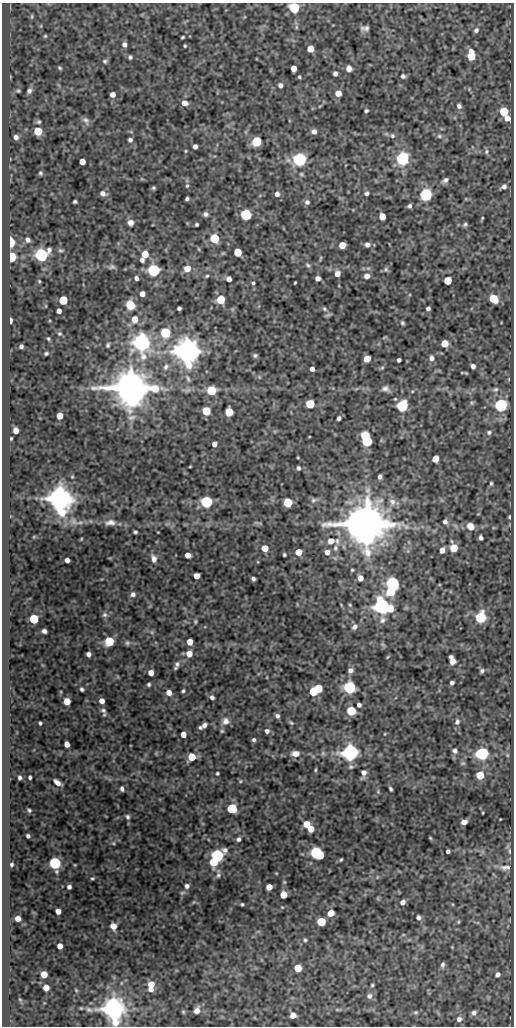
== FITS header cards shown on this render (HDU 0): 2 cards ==
NAXIS1  =                  512
NAXIS2  =                 1024

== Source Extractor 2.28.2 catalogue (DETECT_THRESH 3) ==
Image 512 x 1024 px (HDU 0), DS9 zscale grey, 1 PNG px = 1 image px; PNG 516 x 1028 px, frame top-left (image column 1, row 1024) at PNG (2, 3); no overlay
Background 49.2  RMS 0.55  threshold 1.66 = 3 sigma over >= 5 px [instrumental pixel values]
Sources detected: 308; all 308 listed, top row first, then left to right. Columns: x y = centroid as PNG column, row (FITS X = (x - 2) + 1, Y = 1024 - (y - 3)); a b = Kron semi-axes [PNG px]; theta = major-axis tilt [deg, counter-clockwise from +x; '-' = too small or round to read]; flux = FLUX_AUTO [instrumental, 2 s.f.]
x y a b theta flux
294 8 6 6 - 3700
32 16 7 3 90 44
296 27 6 4 90 60
365 28 8 4 7 120
476 30 6 5 - 95
45 36 4 4 - 45
183 37 4 2 - 44
124 44 5 4 - 130
185 46 3 3 - 44
310 49 5 5 - 480
471 56 8 5 -89 950
130 57 4 3 - 62
105 61 5 5 - 67
60 68 5 4 - 50
293 68 5 5 - 270
349 69 5 5 - 260
335 74 4 4 - 130
403 76 5 5 - 76
299 77 3 3 - 45
280 85 5 5 - 120
18 91 4 3 - 46
29 91 6 6 - 120
338 93 5 5 - 320
113 94 5 5 - 210
184 103 6 5 - 240
459 106 6 5 - 120
366 111 4 3 - 59
504 112 5 5 - 1500
507 118 6 6 - 270
86 120 11 7 -52 130
39 122 5 5 - 63
38 131 5 5 - 1100
314 131 5 5 - 160
392 136 7 6 - 85
439 136 8 6 -16 95
16 137 5 5 - 140
130 140 5 4 - 93
256 142 5 5 - 2900
195 146 4 4 - 150
186 151 4 4 - 35
486 151 7 6 - 92
402 158 6 6 - 10000
299 159 6 6 - 13000
82 162 5 5 - 290
40 173 5 4 - 66
301 174 5 5 - 51
445 180 8 5 40 130
187 186 5 5 - 60
504 187 7 6 - 130
153 188 4 4 - 59
103 193 8 6 -28 180
366 193 5 5 - 85
277 194 5 5 - 160
426 195 6 6 - 8000
187 199 4 3 - 72
75 201 3 3 - 64
307 202 6 6 - 97
410 206 5 5 - 85
206 214 5 5 - 100
246 215 6 5 - 5000
382 216 5 5 - 520
482 218 4 3 - 33
130 223 6 6 - 220
196 224 3 3 - 53
465 224 6 5 - 78
214 239 6 5 - 1800
28 240 6 5 - 120
11 242 6 4 -89 2700
342 245 5 5 - 580
367 245 6 6 - 150
199 249 6 3 -70 36
60 250 7 4 -5 64
238 252 5 5 - 1100
145 254 6 5 - 590
41 255 6 6 - 9900
11 257 6 5 - 2600
320 258 7 3 77 39
142 260 4 4 - 110
308 265 7 5 -40 71
112 267 9 6 2 96
187 269 6 6 - 370
386 269 7 6 - 83
154 270 6 6 - 7100
337 274 6 6 - 240
207 276 4 3 - 46
367 276 7 6 - 160
136 278 4 4 - 110
318 278 5 4 - 160
229 279 5 4 - 200
448 280 5 5 - 1000
39 281 4 4 - 39
253 283 4 4 - 56
295 283 3 2 - 36
142 294 5 4 - 210
493 299 6 5 - 1400
63 300 5 5 - 1700
221 300 5 5 - 1300
130 305 7 6 - 1000
179 308 4 3 - 74
428 308 4 3 - 83
324 309 7 5 -51 71
59 311 4 4 - 150
135 319 7 6 - 380
10 320 5 3 - 170
402 323 5 4 - 66
166 333 6 5 - 3200
59 334 6 6 - 64
384 337 8 2 21 41
48 339 5 3 - 46
142 342 7 6 - 29000
445 343 5 5 - 670
108 345 5 3 - 65
21 346 4 4 - 91
187 351 7 7 - 71000
46 353 4 3 - 60
255 355 5 4 - 70
431 358 7 6 - 160
367 359 6 5 - 310
399 360 4 4 - 120
473 366 5 4 - 130
166 367 9 7 57 140
382 368 5 5 - 54
312 369 4 4 - 140
466 373 5 3 - 36
259 377 6 3 -71 40
188 379 12 5 -65 150
130 388 10 9 - 170000
385 389 11 8 -16 170
495 389 9 6 31 120
211 390 6 5 - 1800
472 403 7 5 0 65
310 404 5 5 - 1500
501 405 6 6 - 9900
402 406 6 6 - 5600
206 411 5 5 - 1400
229 412 6 5 - 1100
60 416 5 5 - 350
339 418 4 4 - 97
16 430 5 4 - 250
489 432 7 6 - 96
365 436 6 5 - 1800
11 438 3 2 - 39
367 441 7 5 21 1400
214 444 5 4 - 190
435 459 5 5 - 570
190 467 3 2 - 30
298 468 4 4 - 74
380 477 5 4 - 110
491 483 6 4 -90 61
60 498 7 7 - 81000
314 500 9 6 17 110
206 502 6 6 - 6100
392 502 10 9 - 210
288 503 5 5 - 1800
478 514 5 3 - 29
509 517 6 4 -80 60
445 521 6 5 - 120
110 522 15 7 3 230
367 524 11 10 - 240000
470 526 7 6 - 370
135 532 4 3 - 64
34 537 4 4 - 36
481 538 5 4 - 120
331 541 7 7 - 360
265 548 5 5 - 490
335 548 9 7 88 150
454 548 6 5 - 910
442 550 6 5 - 220
299 552 5 5 - 580
327 552 6 6 - 180
188 555 5 4 - 320
284 555 3 3 - 53
154 559 10 6 -80 190
67 560 4 4 - 140
352 570 3 3 - 40
197 576 5 5 - 310
360 578 5 5 - 290
253 579 4 4 - 89
392 584 6 6 - 9700
391 592 6 5 - 1600
133 594 6 6 - 130
350 605 5 4 - 44
382 606 8 6 -23 22000
105 615 7 6 - 92
481 617 6 6 - 4100
34 619 5 5 - 2500
382 620 10 9 - 180
195 621 5 4 - 51
355 627 7 6 - 150
44 631 4 4 - 120
152 632 6 4 73 53
109 641 6 5 - 2000
190 642 5 5 - 390
127 643 7 6 - 77
383 645 8 4 -48 54
88 654 5 4 - 130
189 654 6 5 - 420
452 660 8 5 -71 380
177 664 7 6 - 99
175 668 5 3 - 44
350 670 6 5 - 140
482 671 5 4 - 81
151 673 5 5 - 250
452 683 4 4 - 88
149 684 4 4 - 64
318 688 5 5 - 1100
349 688 6 6 - 7000
82 689 4 3 - 68
183 691 4 3 - 59
313 692 5 5 - 1400
169 693 5 5 - 270
212 697 6 5 - 110
67 701 5 5 - 520
102 701 5 4 - 230
359 705 4 4 - 110
103 710 9 6 -46 100
351 711 5 5 - 2100
277 716 5 4 - 110
225 721 10 10 - 230
457 722 8 6 60 120
40 723 3 3 - 59
291 723 7 4 -38 56
204 725 5 4 - 130
200 727 5 4 - 64
222 731 5 5 - 50
267 731 6 5 - 120
183 734 5 4 - 250
385 734 5 3 - 30
254 740 5 4 - 80
67 744 5 4 - 270
455 751 6 6 - 110
323 753 7 6 - 72
350 753 6 6 - 24000
482 753 6 6 - 11000
295 754 8 6 7 320
507 755 6 4 -71 46
192 757 6 5 - 900
351 767 8 6 -4 88
316 770 6 3 81 48
217 773 3 3 - 50
364 773 9 5 79 200
480 775 5 5 - 1000
20 777 5 4 - 84
30 777 4 3 - 68
240 781 5 4 - 40
57 783 7 4 -37 210
122 789 5 4 - 88
391 789 4 3 - 66
378 792 6 4 -79 51
232 809 5 5 - 3000
29 810 5 4 - 61
483 813 4 2 - 26
128 817 6 5 - 82
464 822 5 4 - 220
307 824 5 5 - 550
311 829 5 5 - 450
28 836 4 4 - 79
430 838 4 3 - 38
238 839 4 4 - 91
113 843 5 4 - 42
448 851 4 4 - 84
510 851 8 3 -85 73
317 853 8 6 -33 7200
217 855 6 6 - 8600
341 859 4 2 - 44
213 862 6 5 - 1300
55 863 6 5 - 7200
12 864 4 4 - 64
505 867 15 6 0 180
218 874 12 5 85 98
92 878 4 3 - 43
187 886 6 6 - 120
69 887 4 4 - 100
269 887 5 5 - 400
182 893 7 5 7 66
283 895 5 5 - 640
403 902 5 5 - 170
242 904 3 3 - 48
282 907 4 2 - 27
58 911 5 4 - 220
331 913 5 5 - 540
418 917 6 5 - 94
18 919 5 5 - 240
321 922 5 5 - 1700
458 922 5 3 - 37
113 926 6 5 - 270
305 940 4 4 - 55
60 946 5 4 - 300
443 965 6 4 77 94
298 968 5 5 - 840
44 974 5 5 - 530
498 974 5 5 - 120
151 984 7 6 - 470
372 985 4 3 - 48
46 988 5 5 - 300
151 989 5 4 - 160
76 990 5 4 - 33
369 996 8 7 - 140
20 999 5 3 - 32
81 1008 3 3 - 33
113 1009 7 6 - 60000
197 1010 6 5 - 220
337 1010 6 4 0 50
183 1012 5 4 - 40
416 1012 7 4 6 60
474 1013 6 6 - 120
293 1015 5 5 - 370
459 1019 7 6 - 140
At the frame edge (FLAGS 8, measured only in part): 2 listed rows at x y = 294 8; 113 1009

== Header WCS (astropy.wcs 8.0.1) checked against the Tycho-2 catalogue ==
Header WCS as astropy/WCSLIB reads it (CRVAL/CRPIX/CD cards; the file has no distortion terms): RA---SIN/DEC--SIN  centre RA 05:34:50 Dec -04:23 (83.71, -4.39 deg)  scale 1 arcsec/px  FOV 8.5' x 17.1'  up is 0 deg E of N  parity normal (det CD < 0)
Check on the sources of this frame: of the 60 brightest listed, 6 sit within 1.5 arcsec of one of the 13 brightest Tycho-2 stars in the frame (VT <= 10.85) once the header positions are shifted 0.20 arcsec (0.19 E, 0.07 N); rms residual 0.43 arcsec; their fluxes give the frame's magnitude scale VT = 21.44 - 2.5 log10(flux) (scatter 0.30 mag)
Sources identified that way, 5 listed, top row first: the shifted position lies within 1.5 arcsec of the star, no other Tycho-2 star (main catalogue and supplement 1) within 3.0 arcsec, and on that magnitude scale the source's flux lands within +1.5 / -3 mag of the star's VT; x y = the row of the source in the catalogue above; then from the Tycho-2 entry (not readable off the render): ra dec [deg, ICRS J2000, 3 dp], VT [Tycho-2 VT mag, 2 dp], TYC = Tycho-2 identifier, HIP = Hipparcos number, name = IAU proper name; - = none
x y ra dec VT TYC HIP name
187 351 83.730 -4.344 9.77 4774-355-1 - -
130 388 83.746 -4.354 7.53 4774-917-1 - -
60 498 83.766 -4.385 8.83 4774-712-1 - -
382 606 83.676 -4.415 10.85 4774-86-1 - -
113 1009 83.751 -4.527 9.74 4774-744-1 - -